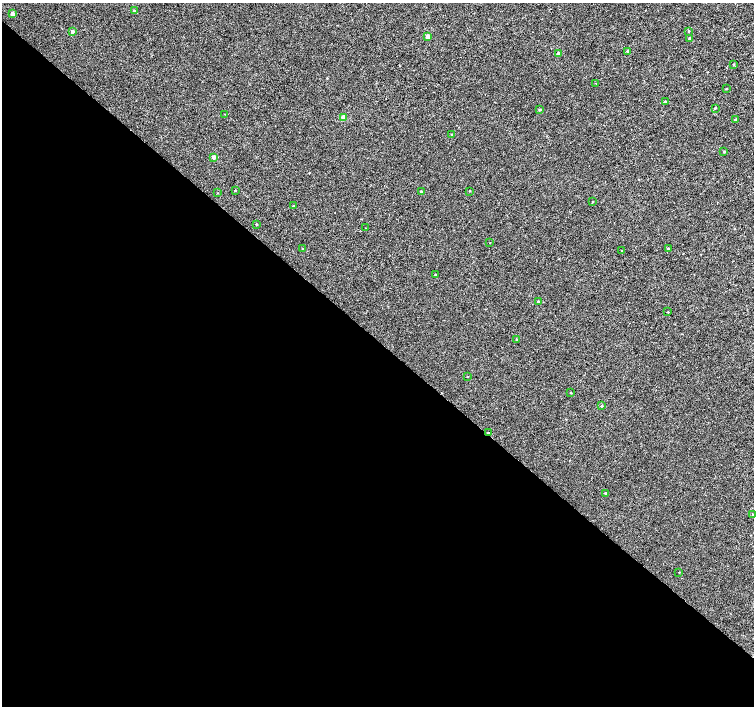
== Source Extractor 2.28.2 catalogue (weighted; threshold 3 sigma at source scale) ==
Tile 14 of 4 x 4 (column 2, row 4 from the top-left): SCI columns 1511-3013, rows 232-1639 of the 6023 x 6028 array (HDU 1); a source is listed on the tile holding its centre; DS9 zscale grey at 2 x 2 block average (1 PNG px = mean of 2 x 2 image px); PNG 756 x 708 px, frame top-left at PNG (2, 3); each listed source drawn as its Kron ellipse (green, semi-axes under 4 px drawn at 4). Shown black and unused: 52% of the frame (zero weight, under 3 of 4 exposures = <1% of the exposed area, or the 3 px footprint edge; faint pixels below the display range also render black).
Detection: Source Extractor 2.28.2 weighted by HDU 2 'WHT'; one run over the whole footprint, this tile lists its part. Background 2.34e-04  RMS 0.0024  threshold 0.0107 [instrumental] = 3 sigma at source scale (4.5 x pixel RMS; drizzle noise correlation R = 1.50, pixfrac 1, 0.0396/0.0396 arcsec/px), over >= 5 px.
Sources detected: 44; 1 cosmic-ray / hot-pixel residue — neither listed nor drawn; the other 43 listed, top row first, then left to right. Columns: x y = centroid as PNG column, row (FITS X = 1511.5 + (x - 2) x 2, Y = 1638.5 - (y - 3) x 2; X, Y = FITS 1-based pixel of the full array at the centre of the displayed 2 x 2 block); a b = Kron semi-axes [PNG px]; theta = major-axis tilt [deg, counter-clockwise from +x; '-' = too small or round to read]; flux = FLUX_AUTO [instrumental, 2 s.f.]
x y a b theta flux
134 11 3 2 - 1.6
13 14 3 2 - 4
72 31 2 2 - 2
688 31 3 2 - 0.34
428 36 3 2 - 3.1
690 38 3 2 - 0.85
628 51 3 2 - 0.85
559 54 3 2 - 2.8
734 65 3 2 - 0.33
596 83 3 2 - 0.21
726 89 2 2 - 0.23
665 102 2 2 - 1.4
715 108 3 2 - 0.55
540 110 3 2 - 0.6
224 114 2 2 - 0.16
343 117 3 2 - 5.5
735 119 3 2 - 0.68
452 135 3 2 - 0.66
724 152 3 3 - 0.49
214 157 3 2 - 3
235 191 2 2 - 0.4
470 191 3 2 - 0.23
421 192 3 2 - 1.1
217 193 2 2 - 0.22
592 202 3 2 - 0.28
293 206 2 2 - 0.34
256 224 2 2 - 0.47
366 228 2 2 - 0.2
490 243 2 2 - 0.19
303 249 3 2 - 0.7
668 249 3 2 - 1.1
622 250 3 2 - 0.3
435 275 2 2 - 0.28
538 301 3 2 - 0.72
668 312 2 2 - 0.28
516 339 3 2 - 0.28
468 377 2 2 - 0.22
571 393 2 2 - 0.41
601 406 3 2 - 0.5
488 433 2 2 - 0.55
605 493 3 2 - 0.54
752 514 3 3 - 0.44
679 572 2 2 - 0.21
Overlapping masked pixels (flux is a lower limit): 1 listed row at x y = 488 433
Isophote crosses this tile's border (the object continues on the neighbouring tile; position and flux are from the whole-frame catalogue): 1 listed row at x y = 752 514
Diffuse or blended objects may show on this block-average render without a row.